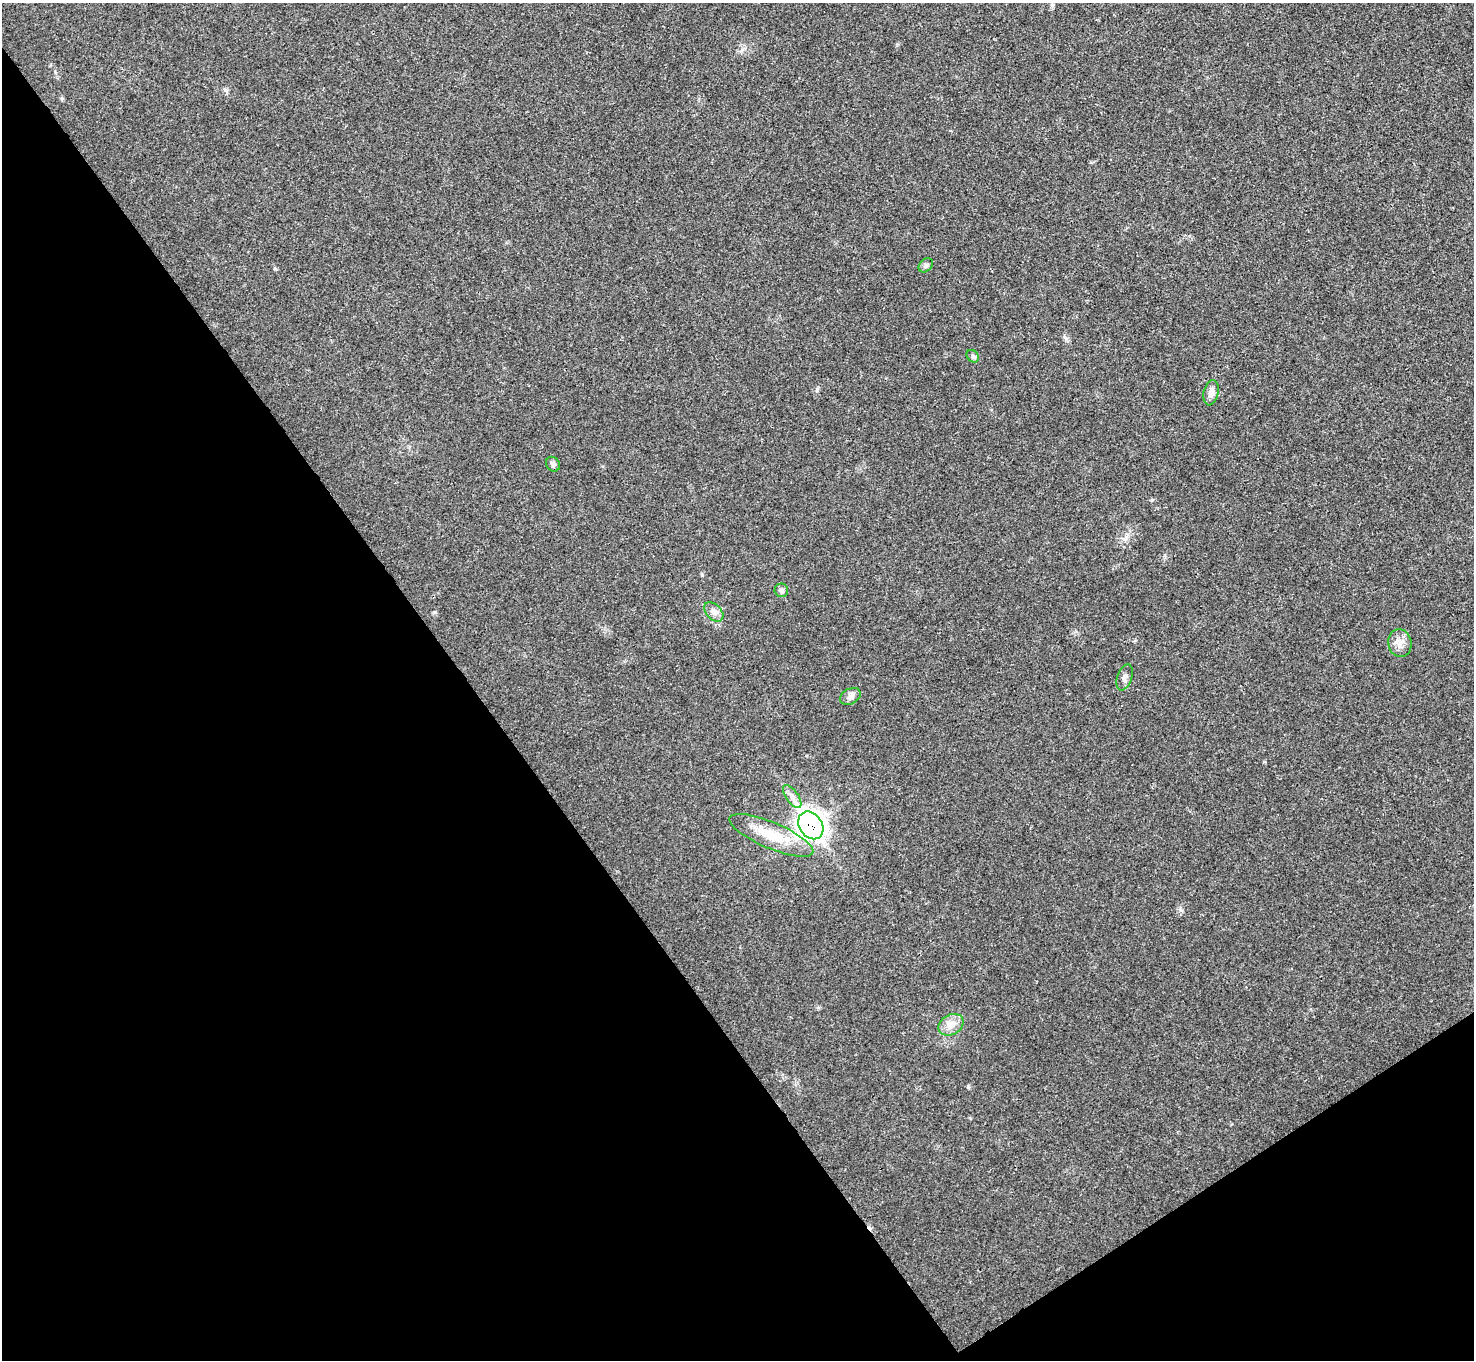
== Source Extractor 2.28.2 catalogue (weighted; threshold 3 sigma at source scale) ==
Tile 14 of 4 x 4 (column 2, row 4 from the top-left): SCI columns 1475-2946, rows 159-1516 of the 5894 x 5887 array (HDU 1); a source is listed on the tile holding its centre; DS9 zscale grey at full resolution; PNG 1476 x 1362 px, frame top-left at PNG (2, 3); each listed source drawn as its Kron ellipse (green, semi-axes under 4 px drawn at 4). Shown black and unused: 36% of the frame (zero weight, under 3 of 4 exposures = <1% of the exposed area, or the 3 px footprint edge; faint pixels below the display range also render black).
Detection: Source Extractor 2.28.2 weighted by HDU 2 'WHT'; one run over the whole footprint, this tile lists its part. Background 0.0218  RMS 0.0043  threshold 0.0196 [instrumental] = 3 sigma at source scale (4.5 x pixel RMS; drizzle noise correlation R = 1.50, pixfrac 1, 0.05/0.05 arcsec/px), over >= 5 px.
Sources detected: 14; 1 cosmic-ray / hot-pixel residue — neither listed nor drawn; the other 13 listed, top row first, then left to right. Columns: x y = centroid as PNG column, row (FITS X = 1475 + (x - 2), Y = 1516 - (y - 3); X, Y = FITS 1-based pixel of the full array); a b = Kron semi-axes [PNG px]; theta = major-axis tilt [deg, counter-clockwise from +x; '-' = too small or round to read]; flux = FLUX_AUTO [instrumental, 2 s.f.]
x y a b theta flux
926 265 8 6 45 1.1
973 356 7 5 -46 0.92
1211 393 13 7 77 2.4
553 464 8 6 -56 1.2
781 590 7 6 - 1.3
714 612 11 7 -45 2.2
1400 643 14 11 -82 3.6
1125 677 13 7 71 1.9
850 696 11 7 29 1.9
792 797 13 6 -55 2.4
811 825 15 11 -55 280
771 835 45 13 -23 15
951 1025 13 10 30 4
Overlapping masked pixels (flux is a lower limit): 1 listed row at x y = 811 825
Unlisted compact peaks at least as high as the median listed source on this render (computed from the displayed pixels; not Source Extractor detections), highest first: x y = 968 1087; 435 612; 225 90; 275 269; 1152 500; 702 575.